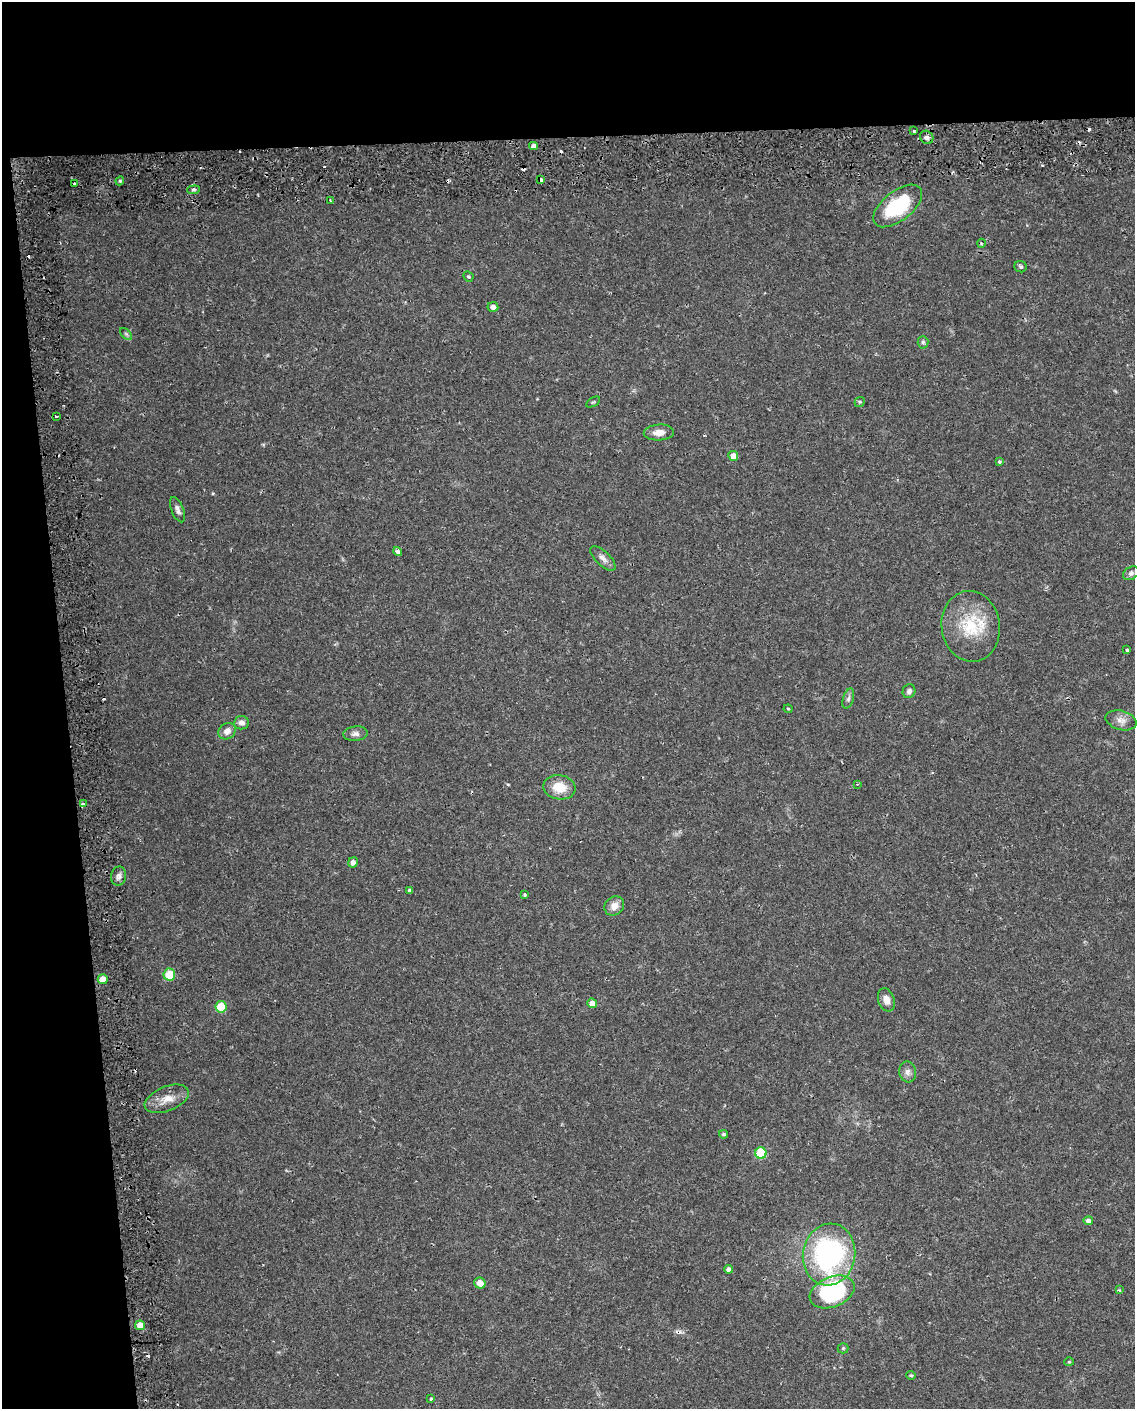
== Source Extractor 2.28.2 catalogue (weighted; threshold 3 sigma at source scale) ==
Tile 1 of 4 x 3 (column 1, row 1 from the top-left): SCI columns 43-1175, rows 2921-4327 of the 4619 x 4393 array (HDU 1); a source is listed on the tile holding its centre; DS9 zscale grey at full resolution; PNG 1137 x 1411 px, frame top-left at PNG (2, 2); each listed source drawn as its Kron ellipse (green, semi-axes under 4 px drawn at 4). Shown black and unused: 15% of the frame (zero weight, under 2 of 3 exposures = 5% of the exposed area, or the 3 px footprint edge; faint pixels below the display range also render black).
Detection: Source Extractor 2.28.2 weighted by HDU 2 'WHT'; one run over the whole footprint, this tile lists its part. Background 0.0303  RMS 0.0033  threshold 0.015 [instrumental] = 3 sigma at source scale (4.5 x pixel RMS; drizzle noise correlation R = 1.50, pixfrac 1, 0.0396/0.0396 arcsec/px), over >= 5 px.
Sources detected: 74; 12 cosmic-ray / hot-pixel residue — neither listed nor drawn; the other 62 listed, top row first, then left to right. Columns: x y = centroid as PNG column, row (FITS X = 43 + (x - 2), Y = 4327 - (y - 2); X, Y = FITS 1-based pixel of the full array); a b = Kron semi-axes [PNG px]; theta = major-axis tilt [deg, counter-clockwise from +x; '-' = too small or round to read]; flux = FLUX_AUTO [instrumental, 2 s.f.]
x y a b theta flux
914 131 3 3 - 1.2
927 137 7 6 - 0.99
533 146 4 4 - 1.8
541 180 4 3 - 1.3
120 181 4 4 - 0.44
75 184 3 2 - 0.58
193 190 6 4 5 0.63
330 201 3 2 - 0.55
898 206 29 14 38 22
981 243 4 3 - 0.34
1020 267 6 5 - 0.6
468 276 5 4 - 0.44
493 307 5 4 - 1.4
126 334 7 4 -45 0.6
923 342 6 5 - 0.71
593 402 8 3 31 0.4
860 402 5 4 - 0.5
57 416 3 3 - 2.6
659 432 15 8 3 2.5
733 456 5 5 - 2.8
999 462 3 3 - 0.55
177 510 13 6 -69 1.4
398 551 5 4 - 2.5
603 558 16 7 -43 1.9
1131 573 8 6 29 0.96
971 626 35 29 -82 16
1127 650 4 3 - 1.6
909 691 7 6 - 1
848 698 10 5 72 0.97
788 709 4 4 - 0.38
1121 720 16 9 -16 2.4
241 723 7 6 - 1.6
227 731 9 7 36 2.4
355 734 12 7 5 1.5
857 784 3 2 - 0.29
559 787 16 12 -9 6.3
83 804 4 3 - 1.7
353 862 5 4 - 1.2
119 876 9 7 78 1.3
410 890 4 3 - 0.55
525 894 3 3 - 1.4
614 906 10 9 - 2.7
169 974 6 6 - 9
103 979 5 5 - 4.7
886 1000 12 8 -71 2.5
592 1003 5 4 - 2.3
221 1007 5 5 - 9.8
908 1072 10 8 -80 1.6
167 1099 23 12 22 4.6
724 1134 4 4 - 0.62
761 1153 6 5 - 15
1088 1221 5 4 - 1.1
829 1255 31 26 79 64
729 1269 4 4 - 1.3
480 1283 6 5 - 2.6
1119 1290 4 3 - 0.46
832 1292 23 15 22 44
140 1325 5 5 - 4.4
843 1348 5 5 - 0.44
1069 1362 4 4 - 0.35
911 1375 5 4 - 0.42
431 1399 4 3 - 0.44
Overlapping masked pixels (flux is a lower limit): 2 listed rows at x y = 541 180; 83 804